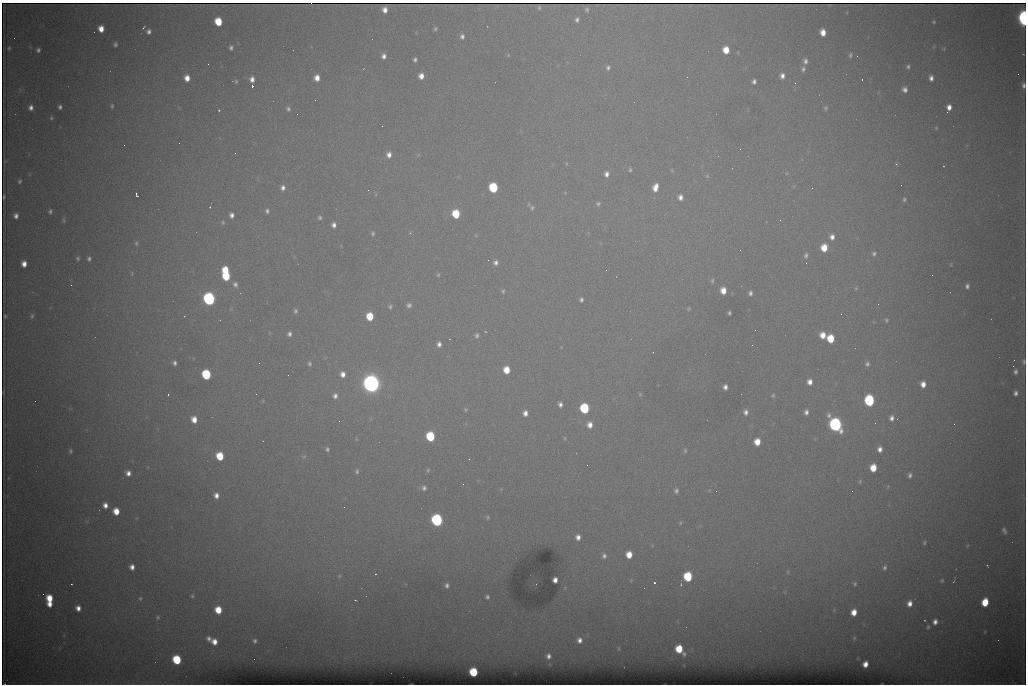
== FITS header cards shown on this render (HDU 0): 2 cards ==
NAXIS1  =                 1024 /fastest changing axis
NAXIS2  =                  682 /next to fastest changing axis

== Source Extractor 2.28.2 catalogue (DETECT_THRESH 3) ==
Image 1024 x 682 px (HDU 0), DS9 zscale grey, 1 PNG px = 1 image px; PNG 1028 x 686 px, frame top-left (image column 1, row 682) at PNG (2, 3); no overlay
Background 7010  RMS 57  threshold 170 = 3 sigma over >= 5 px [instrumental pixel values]
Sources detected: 250; all 250 listed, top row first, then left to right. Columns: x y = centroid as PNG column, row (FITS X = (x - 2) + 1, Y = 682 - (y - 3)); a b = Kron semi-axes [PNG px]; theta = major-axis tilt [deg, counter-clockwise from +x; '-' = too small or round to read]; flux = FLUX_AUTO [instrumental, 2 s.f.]
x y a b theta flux
539 8 4 3 - 5.3e+03
587 9 4 3 - 7.9e+03
385 10 6 5 - 2.6e+04
1024 18 9 5 -86 9.3e+05
577 20 6 5 - 1.2e+04
218 22 6 5 - 1.2e+05
934 22 3 3 - 4.5e+03
143 27 5 2 - 3.7e+03
101 29 6 5 - 4.4e+04
435 29 5 4 - 6.3e+03
149 32 5 4 - 1.3e+04
823 32 6 5 - 4.2e+04
462 36 5 5 - 1.2e+04
115 44 4 4 - 8.0e+03
9 48 6 4 80 5.2e+03
231 48 4 4 - 9.3e+03
38 50 4 4 - 1.0e+04
726 50 6 5 - 6.5e+04
738 53 5 3 - 3.2e+03
1023 54 3 2 - 1.9e+03
508 55 5 3 - 3.2e+03
850 55 7 5 71 7.8e+03
384 56 5 5 - 1.7e+04
415 60 5 4 - 9.5e+03
805 61 7 6 - 1.4e+04
208 64 3 2 - 2.8e+03
908 67 5 4 - 7.8e+03
608 68 7 5 62 1.2e+04
803 69 6 6 - 9.6e+03
1018 74 2 2 - 1.5e+04
421 76 5 5 - 3.0e+04
782 76 6 5 - 1.8e+04
187 78 6 5 - 3.6e+04
317 78 6 5 - 3.4e+04
931 78 6 4 -87 1.8e+04
252 79 6 5 - 2.3e+04
862 79 3 2 - 4.8e+03
236 81 5 4 - 5.8e+03
754 81 5 4 - 1.1e+04
795 83 2 2 - 2.2e+03
1024 85 7 4 -86 1.3e+04
252 86 3 3 - 9.4e+04
905 89 6 5 - 1.8e+04
112 106 5 4 - 6.6e+03
31 107 6 5 - 1.9e+04
60 107 4 4 - 1.0e+04
949 107 7 5 70 2.8e+04
825 108 6 5 - 6.5e+03
288 109 6 5 - 8.8e+03
219 110 2 2 - 2.9e+03
947 112 2 2 - 3.5e+03
297 114 2 2 - 2.4e+03
51 118 4 4 - 4.8e+03
382 126 2 2 - 1.9e+03
936 128 5 4 - 4.6e+03
179 143 2 2 - 3.5e+03
124 145 2 2 - 1.8e+03
740 149 2 2 - 2.8e+03
389 155 7 5 80 2.2e+04
566 164 5 3 - 3.5e+03
896 164 5 4 - 4.9e+03
944 166 3 2 - 2.5e+03
630 170 5 4 - 6.6e+03
672 171 5 5 - 4.6e+03
606 174 7 5 -88 2.0e+04
707 176 5 5 - 6.2e+03
19 181 5 4 - 7.3e+03
655 187 9 6 75 4.0e+04
283 188 7 5 80 1.7e+04
493 188 6 6 - 2.6e+05
812 188 3 2 - 3.8e+03
368 190 2 2 - 8.9e+03
565 193 5 4 - 3.6e+03
136 194 5 3 - 9.2e+03
376 194 5 3 - 3.8e+03
4 197 4 2 - 4.5e+03
680 197 7 6 - 2.1e+04
904 199 5 4 - 7.4e+03
598 204 6 5 - 8.6e+03
210 207 3 3 - 3.6e+03
532 208 8 7 - 1.2e+04
50 211 5 4 - 8.3e+03
267 211 6 5 - 9.6e+03
456 214 6 6 - 1.5e+05
232 215 6 5 - 1.7e+04
16 216 5 5 - 1.6e+04
320 218 5 5 - 7.4e+03
63 220 8 4 -90 6.4e+03
780 220 3 2 - 2.4e+03
223 222 5 5 - 6.0e+03
334 225 5 5 - 1.8e+04
373 233 5 5 - 7.3e+03
410 233 5 3 - 3.4e+03
832 237 7 6 - 2.3e+04
136 243 7 5 -82 7.4e+03
824 248 7 6 - 7.5e+04
874 253 6 6 - 9.7e+03
806 255 8 6 72 1.2e+04
78 258 4 4 - 6.6e+03
89 259 6 5 - 1.0e+04
488 260 2 2 - 1.9e+03
496 263 6 6 - 1.5e+04
24 264 6 5 - 3.1e+04
951 264 4 4 - 3.3e+03
225 270 7 4 -78 9.6e+04
132 273 5 5 - 5.2e+03
438 275 5 4 - 4.4e+03
226 276 7 6 - 1.7e+05
712 281 7 4 79 7.3e+03
235 284 7 6 - 1.4e+04
71 285 2 2 - 7.0e+03
967 286 6 5 - 1.1e+04
856 288 5 4 - 4.8e+03
503 291 6 5 - 6.8e+03
723 291 6 5 - 4.9e+04
750 293 5 5 - 1.2e+04
209 299 7 6 - 9.6e+05
581 300 5 4 - 1.0e+04
409 305 6 6 - 1.2e+04
390 307 6 5 - 7.4e+03
688 309 5 5 - 4.9e+03
295 311 6 5 - 9.1e+03
729 313 4 3 - 7.3e+03
841 314 2 2 - 2.4e+03
5 316 3 3 - 5.3e+03
32 316 7 4 80 7.0e+03
184 316 2 2 - 1.9e+03
370 316 6 5 - 1.1e+05
886 320 6 5 - 7.2e+03
755 330 2 2 - 1.6e+03
289 334 5 4 - 1.2e+04
477 335 7 5 71 9.4e+03
823 335 7 6 - 4.5e+04
831 339 6 5 - 1.1e+05
439 344 6 5 - 1.7e+04
752 345 3 2 - 4.8e+03
1014 360 2 2 - 2.5e+03
1024 362 7 5 85 8.0e+03
174 363 5 4 - 1.1e+04
259 363 2 2 - 2.0e+03
309 364 6 6 - 9.1e+03
867 364 7 6 - 1.1e+04
1013 366 2 2 - 1.8e+04
507 370 6 5 - 7.1e+04
1015 372 6 4 74 1.1e+04
206 374 6 6 - 3.0e+05
343 374 7 6 - 2.8e+04
810 382 7 6 - 2.9e+04
371 383 9 9 - 2.5e+06
923 384 6 5 - 3.1e+04
725 387 5 4 - 1.6e+04
1016 393 6 4 89 1.3e+04
256 394 2 2 - 1.8e+03
640 394 5 4 - 4.5e+03
168 395 3 2 - 3.8e+03
773 395 6 5 - 6.6e+03
335 396 8 7 - 1.9e+04
263 401 5 3 - 3.2e+03
869 401 7 6 - 4.6e+05
560 404 5 4 - 1.4e+04
584 408 7 6 - 3.0e+05
465 410 6 3 -72 4.9e+03
746 412 6 6 - 1.7e+04
806 412 7 5 81 1.6e+04
525 413 5 5 - 2.2e+04
891 418 6 5 - 1.7e+04
194 419 6 5 - 4.1e+04
875 423 2 2 - 1.5e+03
954 424 2 2 - 9.6e+03
590 425 7 6 - 3.0e+04
835 425 8 7 - 1.2e+06
430 436 6 6 - 2.5e+05
565 438 5 5 - 5.1e+03
356 439 6 3 -72 3.7e+03
757 442 6 5 - 5.8e+04
327 449 6 5 - 8.7e+03
880 449 7 6 - 2.3e+04
71 451 5 4 - 7.3e+03
685 451 6 4 75 6.4e+03
220 456 6 5 - 1.2e+05
304 456 6 5 - 7.0e+03
587 465 2 2 - 3.4e+03
873 468 6 5 - 7.5e+04
428 470 6 4 83 5.3e+03
357 471 6 5 - 7.8e+03
128 473 6 5 - 2.2e+04
910 475 7 5 79 1.2e+04
8 478 5 3 - 3.4e+03
860 481 7 5 75 7.2e+03
888 487 7 4 71 5.4e+03
424 488 6 6 - 1.1e+04
676 491 6 5 - 9.9e+03
716 491 2 2 - 2.0e+03
852 491 3 2 - 2.0e+03
216 495 7 6 - 2.5e+04
105 505 6 5 - 2.5e+04
344 507 2 2 - 4.3e+03
116 511 6 5 - 5.9e+04
488 517 5 4 - 5.8e+03
437 520 7 6 - 7.8e+05
680 523 5 5 - 4.7e+03
1004 531 8 5 -65 1.1e+04
578 537 6 5 - 2.2e+04
924 543 5 4 - 6.0e+03
967 546 5 3 - 3.4e+03
629 555 6 5 - 5.6e+04
604 556 7 6 - 1.4e+04
987 565 3 2 - 3.3e+03
132 567 5 4 - 2.2e+04
885 567 8 6 69 1.2e+04
375 574 2 2 - 3.2e+03
339 576 5 5 - 4.6e+03
688 577 7 6 - 2.2e+05
555 580 5 4 - 2.4e+04
631 580 6 4 56 4.1e+03
942 580 5 4 - 5.5e+03
954 581 4 2 - 3.0e+03
654 583 3 3 - 9.5e+04
71 584 2 2 - 3.4e+03
855 584 6 5 - 7.0e+03
447 585 6 5 - 1.3e+04
43 594 2 2 - 9.6e+03
192 596 5 5 - 5.8e+03
487 597 7 6 - 1.1e+04
50 598 7 6 - 7.8e+04
140 598 6 5 - 7.6e+03
355 600 3 2 - 3.7e+03
985 602 6 5 - 1.2e+05
910 603 7 6 - 2.6e+04
50 604 5 4 - 3.1e+04
78 608 6 5 - 2.6e+04
218 610 6 5 - 8.2e+04
854 612 6 5 - 4.7e+04
158 617 7 6 - 8.2e+03
935 622 7 6 - 2.1e+04
928 627 7 5 72 7.3e+03
985 632 5 3 - 3.2e+03
854 638 5 4 - 4.6e+03
209 639 5 5 - 1.3e+04
579 640 7 7 - 2.4e+04
255 641 5 5 - 9.6e+03
214 642 6 5 - 3.3e+04
619 648 7 3 90 4.8e+03
679 649 6 6 - 1.1e+05
684 654 6 5 - 8.8e+03
548 656 6 6 - 1.7e+04
254 659 2 2 - 4.9e+03
177 660 6 6 - 2.1e+05
865 664 5 5 - 3.2e+04
473 672 6 5 - 1.9e+05
At the frame edge (FLAGS 8, measured only in part): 3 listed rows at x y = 1024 18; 1024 85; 1024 362

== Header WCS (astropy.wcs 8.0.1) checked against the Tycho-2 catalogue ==
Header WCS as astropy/WCSLIB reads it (CRVAL/CRPIX/CD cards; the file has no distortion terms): RA---TAN/DEC--TAN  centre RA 07:06:07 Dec +31:10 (106.53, +31.16 deg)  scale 1.44 arcsec/px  FOV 24.5' x 16.3'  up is -93 deg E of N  parity flipped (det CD > 0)
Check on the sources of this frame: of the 60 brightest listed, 8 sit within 2.2 arcsec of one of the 15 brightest Tycho-2 stars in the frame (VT <= 12.35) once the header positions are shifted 0.59 arcsec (0.09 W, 0.58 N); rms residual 1.10 arcsec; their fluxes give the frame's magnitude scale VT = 25.51 - 2.5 log10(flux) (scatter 0.31 mag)
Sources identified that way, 8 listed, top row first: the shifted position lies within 2.2 arcsec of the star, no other Tycho-2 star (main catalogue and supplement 1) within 4.4 arcsec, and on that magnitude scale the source's flux lands within +1.5 / -3 mag of the star's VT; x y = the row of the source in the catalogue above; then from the Tycho-2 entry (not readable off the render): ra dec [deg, ICRS J2000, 3 dp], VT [Tycho-2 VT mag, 2 dp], TYC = Tycho-2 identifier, HIP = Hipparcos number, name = IAU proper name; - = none
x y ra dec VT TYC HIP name
493 188 106.458 +31.151 12.35 2438-728-1 - -
206 374 106.551 +31.041 11.84 2438-663-1 - -
371 383 106.552 +31.106 9.20 2438-180-1 - -
869 401 106.550 +31.305 11.61 2438-184-1 - -
584 408 106.559 +31.192 11.79 2438-1039-1 - -
835 425 106.562 +31.292 10.01 2438-106-1 - -
437 520 106.614 +31.135 11.36 2438-550-1 - -
473 672 106.684 +31.152 11.76 2438-931-1 - -